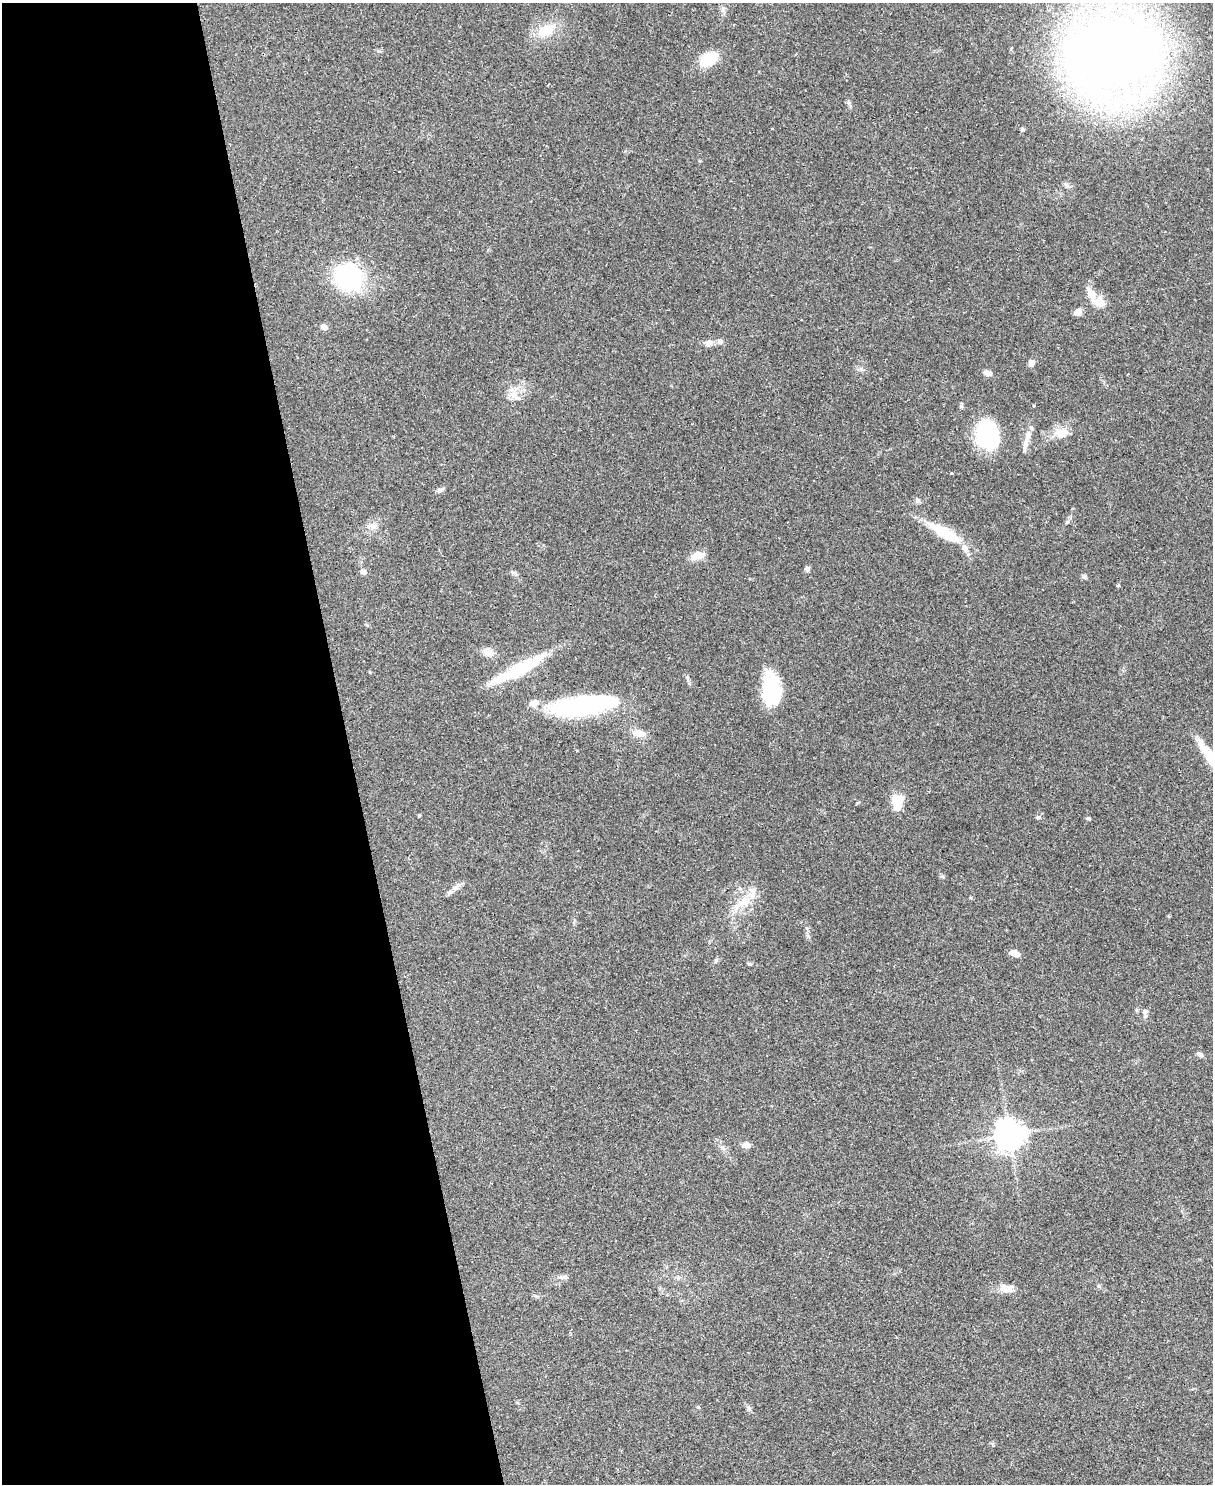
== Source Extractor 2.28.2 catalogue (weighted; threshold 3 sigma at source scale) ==
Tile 5 of 4 x 3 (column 1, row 2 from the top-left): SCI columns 1-1211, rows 1728-3209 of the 4844 x 4824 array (HDU 1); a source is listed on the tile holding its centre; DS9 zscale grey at full resolution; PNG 1215 x 1486 px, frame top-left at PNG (2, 3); no overlay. Shown black and unused: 29% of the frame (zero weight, under 2 of 3 exposures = <1% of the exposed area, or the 3 px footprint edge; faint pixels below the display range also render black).
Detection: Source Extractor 2.28.2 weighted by HDU 2 'WHT'; one run over the whole footprint, this tile lists its part. Background 0.0698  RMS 0.0058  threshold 0.0262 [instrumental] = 3 sigma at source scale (4.5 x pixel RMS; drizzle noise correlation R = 1.50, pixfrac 1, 0.05/0.05 arcsec/px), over >= 5 px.
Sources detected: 59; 3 cosmic-ray / hot-pixel residue — not listed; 5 inside a brighter listed object's ellipse — not listed separately; the other 51 listed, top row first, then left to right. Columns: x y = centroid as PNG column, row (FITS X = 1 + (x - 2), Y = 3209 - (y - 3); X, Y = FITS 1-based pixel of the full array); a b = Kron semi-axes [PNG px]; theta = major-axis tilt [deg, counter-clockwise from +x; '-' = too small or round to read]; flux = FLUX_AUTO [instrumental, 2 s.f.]
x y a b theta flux
546 31 24 14 28 14
1112 53 56 42 8 970
708 59 20 13 28 17
1022 129 5 5 - 0.8
399 172 3 2 - 0.73
348 276 29 27 -81 60
1099 302 15 10 -17 7.5
1078 312 7 7 - 4.3
324 327 7 6 - 3.2
720 342 8 7 - 2.1
709 343 10 9 - 2.7
1031 363 9 7 -90 2.4
988 373 7 6 - 4.6
515 396 19 8 -38 4.8
961 406 6 6 - 0.99
1061 433 20 14 2 7.8
987 435 32 25 -81 40
1028 435 13 7 82 3.9
952 474 3 3 - 4.4
440 490 8 6 16 1.5
373 526 10 9 - 3.3
945 533 44 12 -29 22
697 556 17 8 16 6.4
807 569 7 6 - 1.5
363 572 8 7 - 2.1
513 573 9 4 -9 1.2
1084 577 7 5 -45 1.1
1118 585 4 4 - 0.81
488 652 16 9 -8 4.7
522 669 64 16 30 31
771 689 33 17 -84 39
582 706 69 18 7 81
638 733 17 9 -14 5.6
897 803 16 11 -88 13
419 815 5 4 - 0.49
1038 817 6 5 - 0.94
1088 818 5 4 - 0.99
456 887 15 8 33 3.3
970 898 5 4 - 0.61
743 902 21 12 37 12
1015 953 10 6 -21 4.5
750 964 6 4 -6 0.81
1145 1011 8 7 - 2
1200 1054 9 5 -28 1.7
1010 1135 11 10 - 480
746 1145 10 6 -3 2.9
723 1148 10 5 -45 1.8
565 1277 8 5 6 1.4
1099 1286 6 4 90 0.78
1006 1289 20 10 -1 5.5
749 1408 8 5 -63 1.4
Isophote crosses this tile's border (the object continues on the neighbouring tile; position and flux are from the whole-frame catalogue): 1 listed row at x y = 1112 53
Unlisted compact peaks at least as high as the median listed source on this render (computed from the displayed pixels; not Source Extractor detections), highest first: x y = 1067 522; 942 876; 861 369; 687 677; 698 1407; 849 103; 716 960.